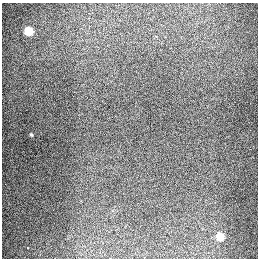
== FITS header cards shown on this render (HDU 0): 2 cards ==
NAXIS1  =                  256
NAXIS2  =                  256

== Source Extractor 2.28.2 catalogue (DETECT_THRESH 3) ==
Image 256 x 256 px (HDU 0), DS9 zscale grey, 1 PNG px = 1 image px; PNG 260 x 260 px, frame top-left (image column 1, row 256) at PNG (2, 3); no overlay
Background 1290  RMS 27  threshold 79.8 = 3 sigma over >= 5 px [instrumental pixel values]
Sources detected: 4; all 4 listed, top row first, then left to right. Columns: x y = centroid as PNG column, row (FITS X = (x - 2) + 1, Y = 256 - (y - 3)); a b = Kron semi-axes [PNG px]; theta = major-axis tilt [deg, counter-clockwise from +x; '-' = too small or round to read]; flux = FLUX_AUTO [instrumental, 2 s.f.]
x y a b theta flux
29 31 6 5 - 66000
31 135 4 3 - 1700
220 236 6 5 - 49000
27 248 3 2 - 15000